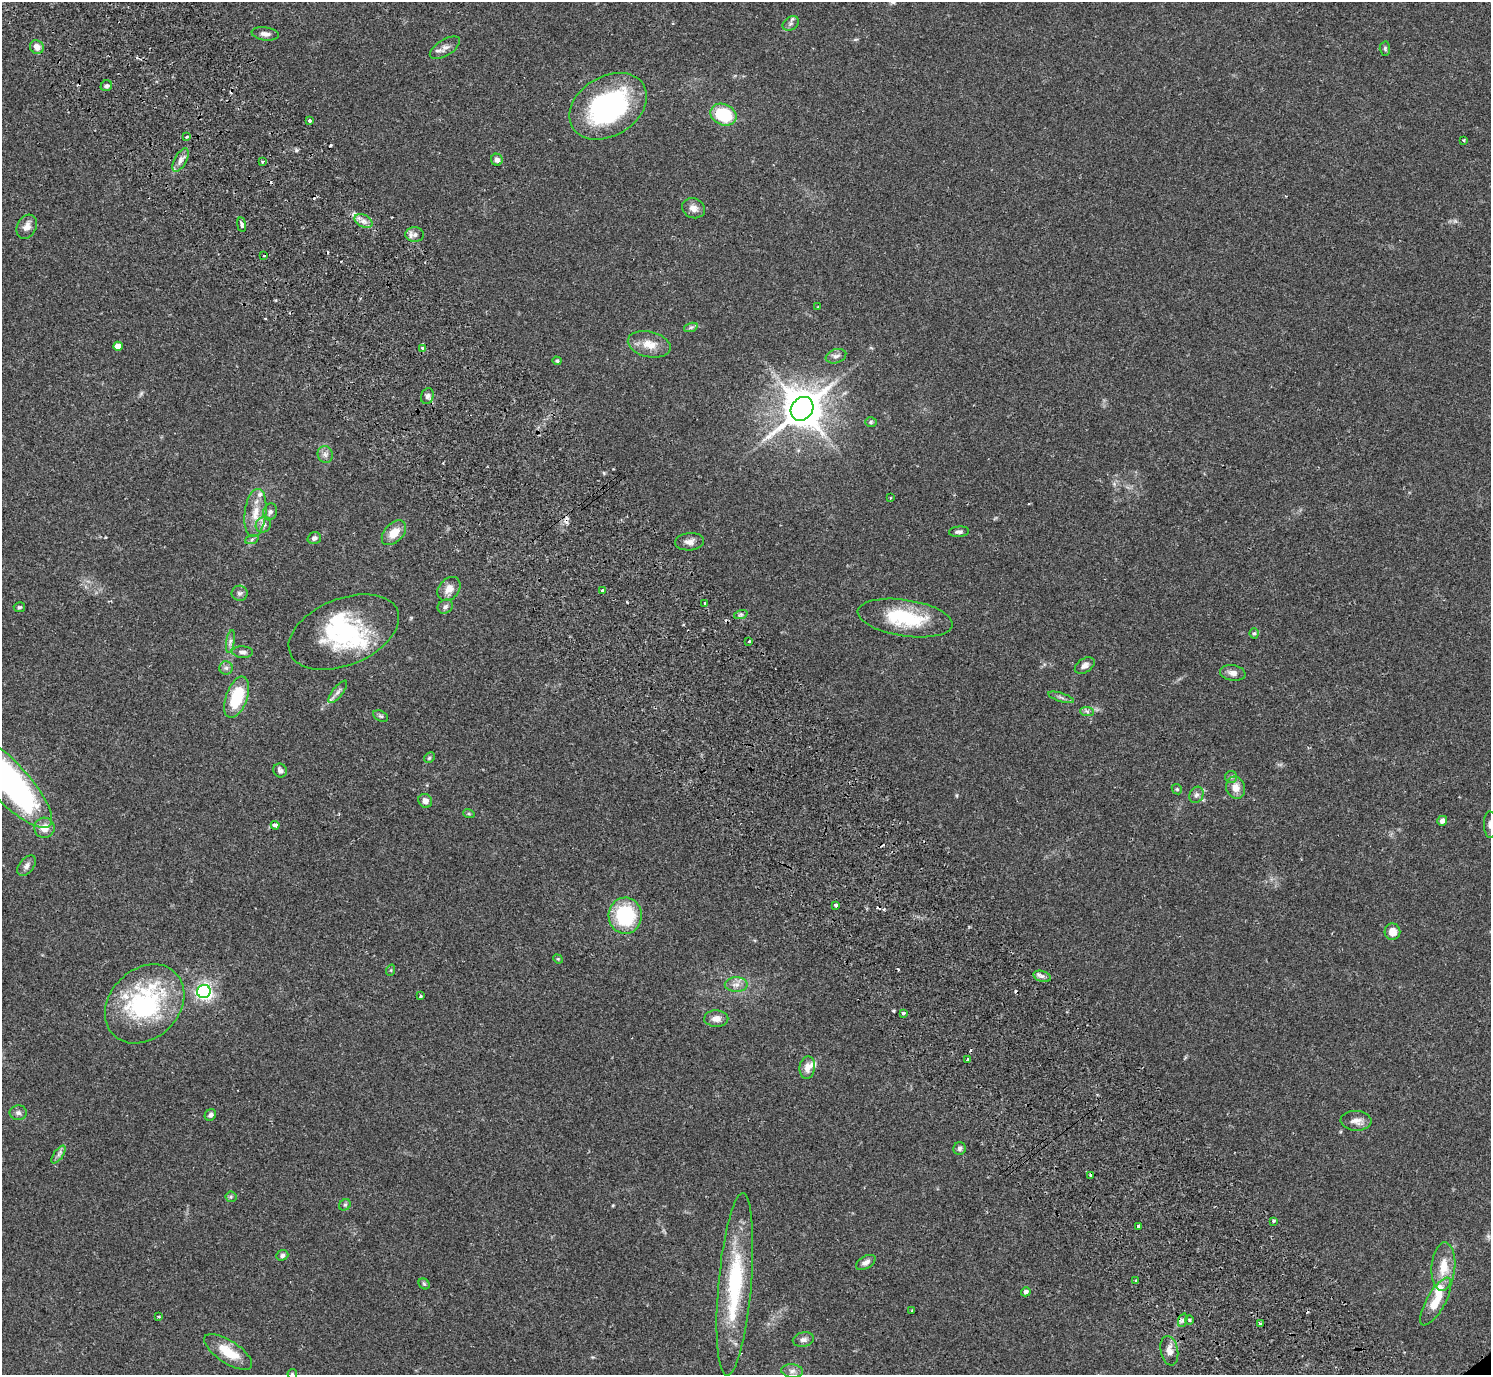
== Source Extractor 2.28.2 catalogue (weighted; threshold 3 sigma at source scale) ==
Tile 11 of 4 x 4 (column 3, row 3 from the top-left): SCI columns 3024-4512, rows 1575-2947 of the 6050 x 6033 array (HDU 1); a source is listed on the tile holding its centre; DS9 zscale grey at full resolution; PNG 1493 x 1377 px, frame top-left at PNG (2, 2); each listed source drawn as its Kron ellipse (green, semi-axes under 4 px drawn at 4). Shown black and unused: <1% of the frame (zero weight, under 2 of 3 exposures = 3% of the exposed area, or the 3 px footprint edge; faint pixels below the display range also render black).
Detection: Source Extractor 2.28.2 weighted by HDU 2 'WHT'; one run over the whole footprint, this tile lists its part. Background 0.108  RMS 0.0067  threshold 0.03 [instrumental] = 3 sigma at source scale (4.5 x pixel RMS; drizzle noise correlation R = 1.50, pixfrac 1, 0.05/0.05 arcsec/px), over >= 5 px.
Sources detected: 140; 1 inside a brighter object's white glare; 17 cosmic-ray / hot-pixel residue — neither listed nor drawn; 5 inside a brighter listed object's ellipse — not listed separately; the other 117 listed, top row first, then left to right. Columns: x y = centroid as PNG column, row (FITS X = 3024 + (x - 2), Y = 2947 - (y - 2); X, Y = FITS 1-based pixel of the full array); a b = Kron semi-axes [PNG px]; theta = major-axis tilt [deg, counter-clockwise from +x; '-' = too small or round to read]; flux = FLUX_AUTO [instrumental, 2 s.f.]
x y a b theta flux
791 23 9 6 36 2.2
265 34 14 6 -8 3.2
37 47 7 6 - 4.9
445 48 17 8 32 3.9
1385 49 7 5 -88 1.2
106 86 6 5 - 1.5
608 106 41 29 31 110
723 115 13 10 -24 31
310 121 3 3 - 3.2
187 137 3 3 - 1.8
1464 140 3 3 - 0.81
181 160 13 6 62 3.3
497 160 6 5 - 2.8
262 162 4 3 - 0.79
693 208 11 10 - 4.4
363 221 9 6 -26 3.2
242 225 7 3 -82 3
27 227 12 9 62 4.5
415 235 9 7 1 2.9
264 255 3 3 - 1.2
818 307 3 3 - 0.48
691 327 7 4 18 1.4
649 344 22 12 -13 9.5
118 346 5 4 - 5.4
423 348 4 3 - 2.9
836 356 10 7 18 2.5
557 361 4 4 - 1.1
427 396 8 6 71 2.2
802 409 13 10 53 2200
871 422 6 5 - 0.99
325 454 8 7 - 2.7
890 498 3 2 - 0.49
270 512 8 6 72 1.9
255 513 24 10 83 11
263 525 8 7 - 2.7
959 532 10 5 6 2
394 533 15 9 46 9.4
314 538 7 6 - 1.9
252 539 7 4 20 1.3
689 542 14 8 5 4.1
449 589 13 10 49 5.5
602 590 3 3 - 2.1
239 593 8 7 - 2
705 603 3 3 - 1.2
19 607 6 5 - 1.1
445 607 8 6 33 2
741 614 7 4 19 1.4
905 618 48 18 -9 41
344 632 58 33 22 63
1254 633 5 4 - 0.99
749 641 3 2 - 1.1
230 642 11 4 81 2.1
243 652 10 5 -3 2.1
1085 666 11 7 32 2.8
226 668 6 6 - 1.9
1233 673 13 8 -9 3.4
338 692 14 5 52 2.6
237 697 21 10 70 29
1061 697 14 2 -17 1.4
1087 711 7 4 -3 1.3
381 716 8 5 -26 1.2
429 758 6 4 45 1.2
280 771 7 6 - 2.2
1231 777 6 6 - 1.4
5 779 64 20 -46 210
1236 788 11 9 -73 6.2
1177 789 5 4 - 0.9
1196 795 8 7 - 1.9
425 801 7 6 - 3.5
469 814 6 4 -18 0.86
1442 821 5 4 - 3.1
275 825 4 3 - 3.9
1490 825 13 6 -88 2.5
44 828 10 10 - 6.2
27 866 12 7 50 2.7
836 905 3 3 - 2.4
625 916 18 16 -88 44
1392 932 8 8 - 6.1
558 959 5 4 - 0.75
391 970 6 3 72 0.67
1042 976 9 5 -18 2
736 985 11 7 1 3.8
204 991 7 6 - 240
421 996 3 3 - 0.89
145 1004 44 34 45 91
903 1013 4 3 - 2.4
716 1019 12 8 0 4.5
967 1059 3 3 - 8
807 1067 11 7 83 5.2
18 1113 8 7 - 1.9
210 1115 6 5 - 1.6
1356 1121 15 10 -3 4.8
960 1148 6 6 - 1.6
59 1155 10 4 54 2
1090 1175 4 3 - 3.2
231 1197 5 5 - 1.1
345 1205 6 5 - 1.1
1273 1221 3 2 - 1.1
1139 1226 4 3 - 2.3
282 1255 6 5 - 1.8
866 1262 11 6 31 3.1
1443 1266 24 12 85 13
1136 1280 3 3 - 0.66
424 1284 6 5 - 0.94
735 1285 92 16 85 61
1026 1292 5 4 - 2.3
1436 1302 27 9 60 14
912 1310 3 3 - 0.72
158 1317 3 3 - 1.1
1183 1320 7 4 71 1.6
1189 1320 5 3 - 0.78
1260 1324 3 3 - 1.4
803 1340 11 7 12 2.5
1169 1351 15 8 -79 4.6
228 1352 27 11 -33 16
792 1371 11 6 -5 2.8
292 1374 5 4 - 0.79
Overlapping masked pixels (flux is a lower limit): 1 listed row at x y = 1090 1175
Isophote crosses this tile's border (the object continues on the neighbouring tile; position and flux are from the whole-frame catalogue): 3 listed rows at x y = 5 779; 1490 825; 292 1374